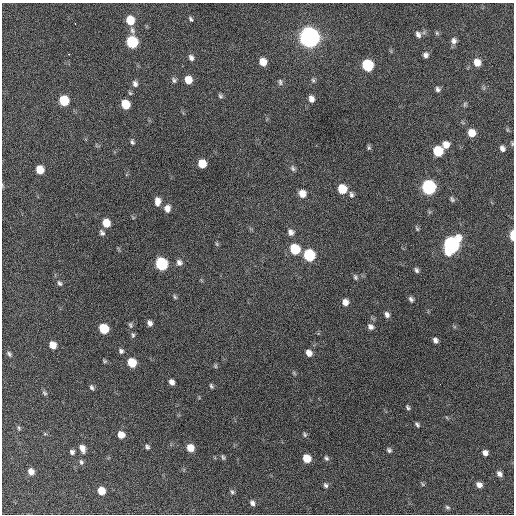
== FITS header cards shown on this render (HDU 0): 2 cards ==
NAXIS1  =                  512 / Axis length
NAXIS2  =                  512 / Axis length

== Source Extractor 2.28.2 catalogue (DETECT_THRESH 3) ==
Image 512 x 512 px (HDU 0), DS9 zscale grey, 1 PNG px = 1 image px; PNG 516 x 516 px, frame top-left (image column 1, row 512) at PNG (2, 3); no overlay
Background 545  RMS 16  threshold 47.4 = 3 sigma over >= 5 px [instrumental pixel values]
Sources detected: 105; all 105 listed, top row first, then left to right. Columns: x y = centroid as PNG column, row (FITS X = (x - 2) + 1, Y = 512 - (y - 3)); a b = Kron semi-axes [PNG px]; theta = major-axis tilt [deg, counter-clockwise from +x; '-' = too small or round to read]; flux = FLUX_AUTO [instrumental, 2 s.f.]
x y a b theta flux
191 19 6 4 -58 1800
130 20 8 7 - 22000
75 24 3 2 - 1800
132 30 10 6 -67 3800
437 33 6 5 - 1700
418 34 9 6 -68 4000
309 37 8 8 - 900000
454 41 9 8 - 4700
132 42 8 7 - 76000
68 54 3 2 - 3300
425 55 6 6 - 3600
191 58 8 6 -67 3600
263 62 7 6 - 12000
477 62 8 7 - 11000
367 65 8 7 - 71000
174 80 7 6 - 2500
188 80 7 6 - 12000
313 80 6 5 - 1800
280 82 8 5 -88 2300
135 84 8 7 - 3900
438 89 7 6 - 2900
220 96 6 5 - 2100
311 99 7 6 - 5700
64 100 7 6 - 39000
125 104 7 6 - 24000
465 104 8 5 61 1800
471 133 7 7 - 14000
132 142 7 5 -74 2200
512 144 7 3 90 1200
446 145 7 7 - 9100
369 148 7 5 -90 1800
502 148 7 5 -63 3700
438 151 7 7 - 42000
202 164 7 6 - 19000
293 168 10 6 -68 3000
40 170 7 6 - 16000
429 187 8 7 - 190000
342 189 7 7 - 24000
302 193 8 7 - 9300
351 195 9 6 -73 3100
452 199 7 4 -59 2000
157 201 9 6 89 7300
167 208 9 7 -90 6400
106 223 8 6 -65 14000
417 229 7 4 -54 1600
291 232 9 8 - 5000
102 233 8 6 -56 2900
512 235 7 3 90 16000
217 244 5 4 - 1400
451 245 10 8 61 330000
295 249 8 7 - 43000
309 255 8 7 - 72000
179 262 8 7 - 4300
161 264 8 7 - 98000
416 270 7 5 -66 2500
355 277 7 5 -63 2200
59 283 8 6 -56 2700
175 297 7 4 -60 1700
411 299 7 5 -57 2900
345 302 7 7 - 6700
387 315 8 6 -66 3900
150 323 6 5 - 3900
130 325 8 5 -74 2100
370 327 7 6 - 4200
104 329 7 6 - 36000
133 335 7 5 -76 2000
435 340 6 5 - 3700
53 345 7 6 - 11000
121 351 6 5 - 2700
309 353 7 6 - 6900
9 354 8 5 -56 2500
105 361 6 5 - 1400
132 362 7 6 - 25000
215 366 6 5 - 1500
294 373 7 4 -46 1400
172 382 6 5 - 5000
440 384 2 2 - 1200
211 386 6 4 -62 1800
92 387 8 5 -64 2400
44 393 8 5 -44 2000
408 407 6 4 -53 1800
417 424 7 4 -48 2100
19 428 8 4 -69 1800
45 434 6 3 -18 1200
305 434 7 5 -75 1800
121 435 7 7 - 9500
147 447 6 5 - 2300
82 448 9 6 -70 6800
190 448 7 6 - 13000
389 450 6 6 - 2200
72 452 6 6 - 2800
485 453 6 5 - 4700
223 457 8 4 -74 1900
307 458 7 6 - 18000
326 458 7 5 -60 2300
81 462 7 5 -63 2300
31 472 7 6 - 7700
499 474 7 5 -49 4100
422 484 6 3 -70 1300
326 485 7 5 -57 2400
479 485 6 5 - 5100
101 491 6 6 - 15000
232 492 7 6 - 2200
252 503 7 5 -63 3500
447 507 7 5 -18 1900
At the frame edge (FLAGS 8, measured only in part): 2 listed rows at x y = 512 144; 512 235